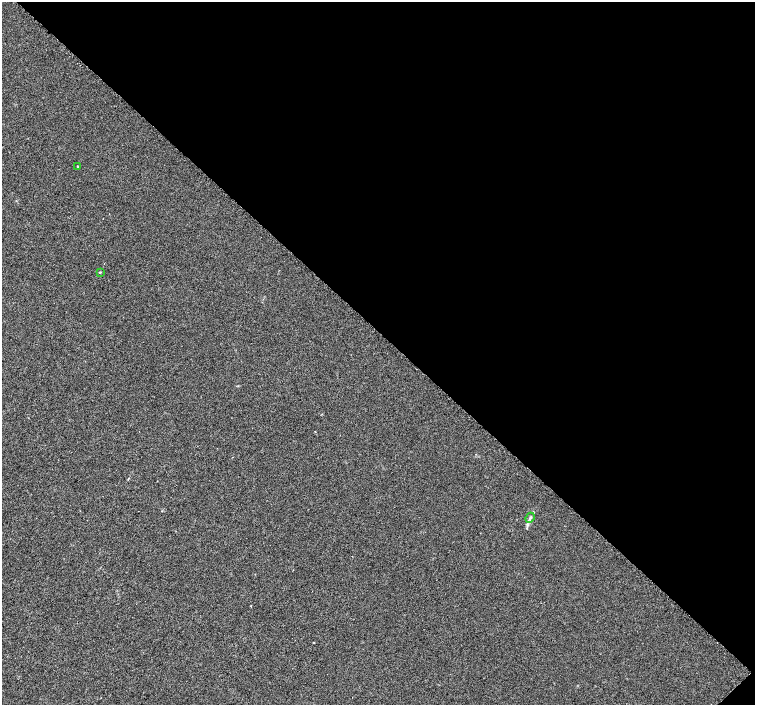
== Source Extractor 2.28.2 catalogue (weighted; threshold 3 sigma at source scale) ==
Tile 8 of 4 x 4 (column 4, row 2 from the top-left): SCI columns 4572-6077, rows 3019-4424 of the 6096 x 6087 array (HDU 1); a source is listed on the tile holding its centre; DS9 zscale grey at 2 x 2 block average (1 PNG px = mean of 2 x 2 image px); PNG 757 x 707 px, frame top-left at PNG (2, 2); each listed source drawn as its Kron ellipse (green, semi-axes under 4 px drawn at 4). Shown black and unused: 47% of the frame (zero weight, under 2 of 3 exposures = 2% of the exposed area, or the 3 px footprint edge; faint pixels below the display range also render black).
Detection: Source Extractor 2.28.2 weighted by HDU 2 'WHT'; one run over the whole footprint, this tile lists its part. Background 0.00785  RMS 0.0056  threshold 0.0252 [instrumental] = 3 sigma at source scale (4.5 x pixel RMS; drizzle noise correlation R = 1.50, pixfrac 1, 0.0396/0.0396 arcsec/px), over >= 5 px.
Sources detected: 3; all 3 listed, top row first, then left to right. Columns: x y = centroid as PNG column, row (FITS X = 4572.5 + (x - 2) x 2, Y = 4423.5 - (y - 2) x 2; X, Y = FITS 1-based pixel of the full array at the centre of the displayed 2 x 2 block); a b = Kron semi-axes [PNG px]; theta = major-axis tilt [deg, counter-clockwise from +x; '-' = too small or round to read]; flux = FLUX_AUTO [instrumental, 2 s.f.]
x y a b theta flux
77 166 2 2 - 1.2
100 272 3 2 - 0.65
530 518 5 4 - 2.5